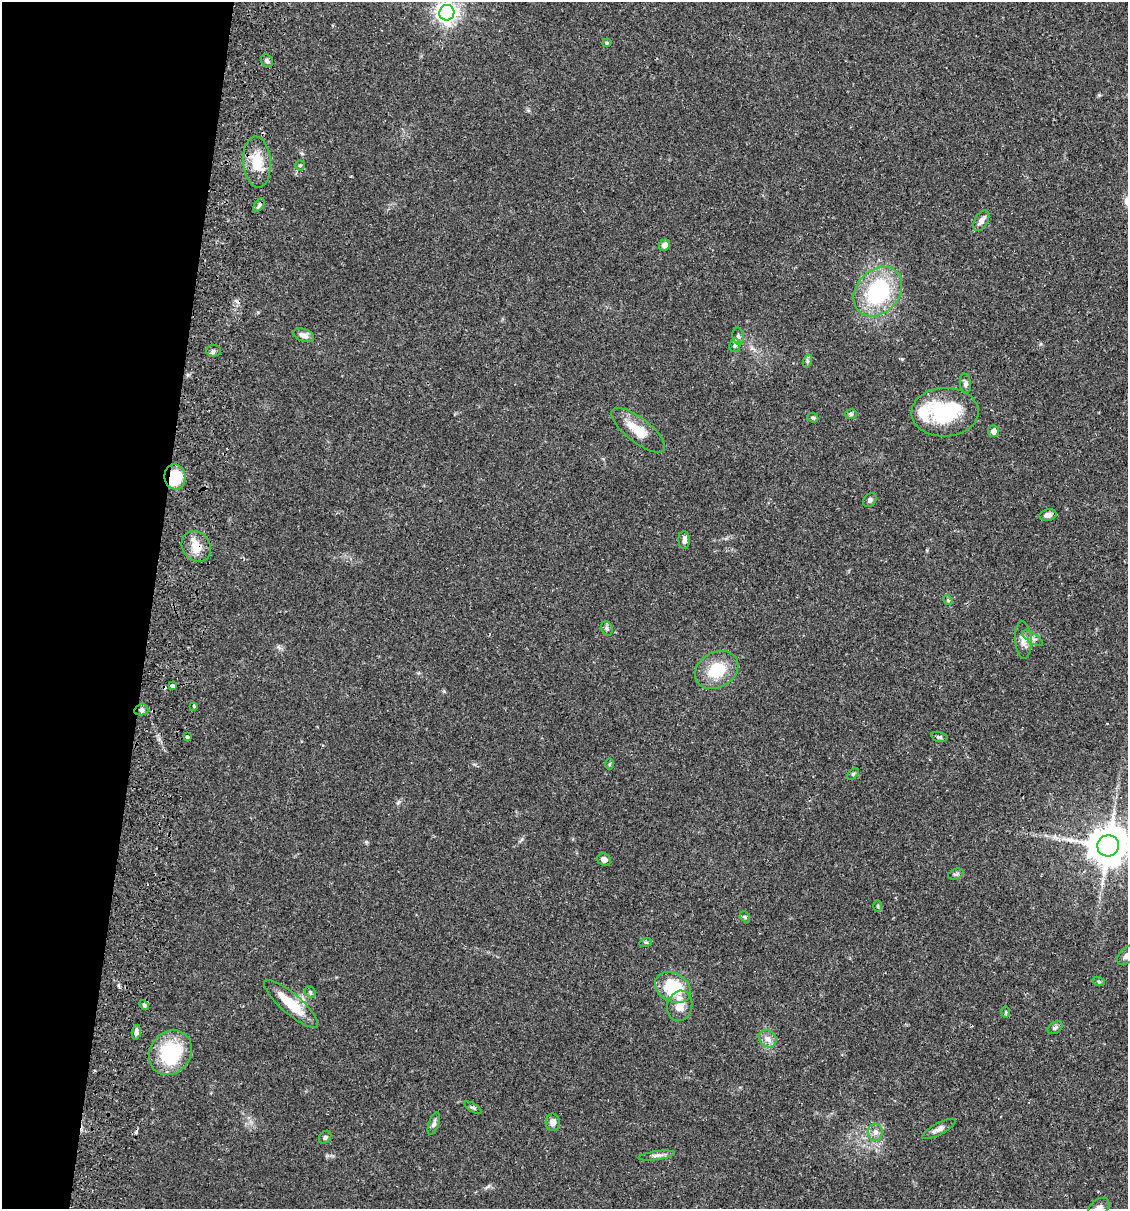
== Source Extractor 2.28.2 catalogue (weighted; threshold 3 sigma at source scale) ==
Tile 9 of 4 x 4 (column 1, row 3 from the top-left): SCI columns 173-1298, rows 1225-2431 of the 4966 x 4858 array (HDU 1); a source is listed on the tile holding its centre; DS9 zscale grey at full resolution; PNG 1130 x 1211 px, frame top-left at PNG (2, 2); each listed source drawn as its Kron ellipse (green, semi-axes under 4 px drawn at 4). Shown black and unused: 13% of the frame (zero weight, under 2 of 3 exposures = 3% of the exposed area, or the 3 px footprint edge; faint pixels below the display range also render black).
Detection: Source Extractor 2.28.2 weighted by HDU 2 'WHT'; one run over the whole footprint, this tile lists its part. Background 0.0646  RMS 0.005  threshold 0.0225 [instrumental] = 3 sigma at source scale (4.5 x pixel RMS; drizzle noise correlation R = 1.50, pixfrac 1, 0.05/0.05 arcsec/px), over >= 5 px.
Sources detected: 68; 4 cosmic-ray / hot-pixel residue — neither listed nor drawn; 1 inside a brighter listed object's ellipse — not listed separately; the other 63 listed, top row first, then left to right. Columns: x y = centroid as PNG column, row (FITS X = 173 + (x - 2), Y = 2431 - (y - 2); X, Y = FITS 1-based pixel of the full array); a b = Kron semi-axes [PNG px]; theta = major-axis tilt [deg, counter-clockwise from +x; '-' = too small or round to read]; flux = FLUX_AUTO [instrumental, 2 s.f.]
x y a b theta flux
447 13 8 7 - 290
607 43 4 4 - 0.74
267 61 7 5 -57 1.1
257 162 25 14 -86 12
300 165 5 4 - 0.68
259 205 8 4 54 1
981 221 11 6 59 2.4
665 245 6 5 - 2.6
878 292 27 21 47 46
304 335 11 6 -18 2.7
738 336 8 5 -79 1.3
735 345 7 5 77 1.1
214 351 7 5 0 1.1
807 361 7 4 73 0.81
965 383 10 5 -81 1.6
945 412 33 24 2 36
851 414 6 5 - 0.77
813 418 6 4 -23 0.92
638 430 33 12 -38 11
994 431 6 5 - 2.4
175 477 12 10 -83 16
870 500 8 6 50 1.2
1048 515 8 6 13 2
684 540 9 6 -87 2.1
196 547 16 13 -53 6.8
948 600 5 4 - 0.6
607 628 7 5 -69 1.1
1033 638 12 5 -33 1.7
1023 640 18 8 -87 3.7
717 670 23 17 31 17
172 686 4 3 - 2.3
194 706 3 3 - 0.64
141 710 7 5 14 1.2
187 737 4 3 - 2.2
939 737 8 4 -12 0.87
610 764 6 4 89 0.62
853 774 7 4 44 0.67
1108 846 11 10 - 1500
604 859 7 6 - 2.2
956 874 8 5 23 0.93
878 906 6 4 -89 0.55
745 917 6 4 -47 0.72
646 942 6 4 17 0.56
1126 955 11 7 48 2.2
1099 982 6 4 -19 0.61
673 988 19 14 -29 25
310 992 6 5 - 0.83
291 1004 34 10 -41 15
144 1005 6 3 -46 0.73
680 1006 15 12 75 6.2
1006 1012 6 4 -90 0.59
1055 1028 8 5 37 1.1
136 1032 7 4 83 2
768 1039 9 8 - 2.7
170 1053 23 20 55 30
473 1108 9 3 -32 0.83
553 1122 9 7 89 3
434 1123 12 5 71 1.5
939 1129 18 6 28 2.9
875 1132 8 7 - 2.4
325 1137 7 5 48 1.1
656 1156 18 4 8 2.1
1099 1208 12 8 41 2.7
Overlapping masked pixels (flux is a lower limit): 2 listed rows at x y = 175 477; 196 547
Isophote crosses this tile's border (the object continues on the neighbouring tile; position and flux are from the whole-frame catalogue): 4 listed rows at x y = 447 13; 1108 846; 1126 955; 1099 1208
Unlisted compact peaks at least as high as the median listed source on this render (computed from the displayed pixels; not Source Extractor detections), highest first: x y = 902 359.